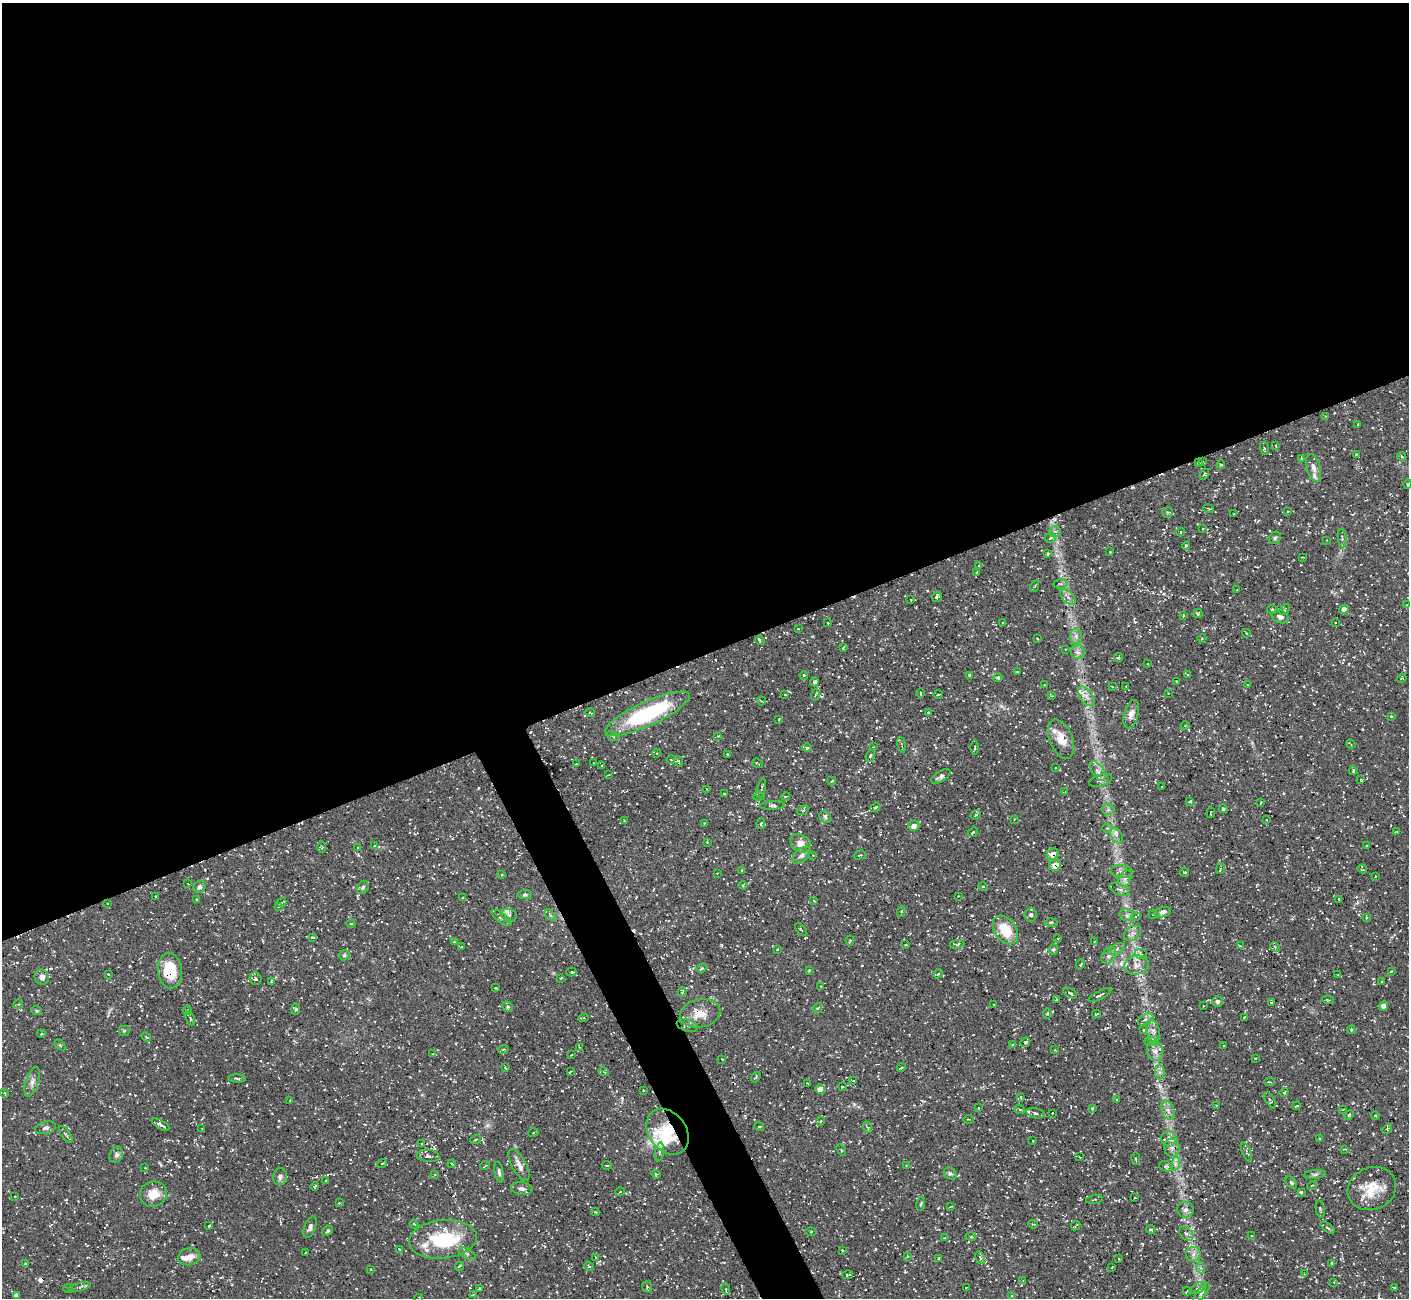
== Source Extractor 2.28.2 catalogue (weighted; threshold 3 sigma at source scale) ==
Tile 2 of 4 x 4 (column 2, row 1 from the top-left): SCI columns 1409-2815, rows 4043-5338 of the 5631 x 5621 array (HDU 1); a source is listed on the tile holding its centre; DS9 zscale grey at full resolution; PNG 1411 x 1300 px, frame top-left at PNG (2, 3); each listed source drawn as its Kron ellipse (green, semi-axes under 4 px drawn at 4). Shown black and unused: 52% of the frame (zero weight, under 3 of 5 exposures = <1% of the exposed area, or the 3 px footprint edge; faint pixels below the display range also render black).
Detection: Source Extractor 2.28.2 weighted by HDU 2 'WHT'; one run over the whole footprint, this tile lists its part. Background 0.127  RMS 0.0049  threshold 0.022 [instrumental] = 3 sigma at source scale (4.5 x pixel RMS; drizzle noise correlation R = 1.50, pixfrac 1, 0.05/0.05 arcsec/px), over >= 5 px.
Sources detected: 439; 24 cosmic-ray / hot-pixel residue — neither listed nor drawn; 13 inside a brighter listed object's ellipse — not listed separately; the other 402 listed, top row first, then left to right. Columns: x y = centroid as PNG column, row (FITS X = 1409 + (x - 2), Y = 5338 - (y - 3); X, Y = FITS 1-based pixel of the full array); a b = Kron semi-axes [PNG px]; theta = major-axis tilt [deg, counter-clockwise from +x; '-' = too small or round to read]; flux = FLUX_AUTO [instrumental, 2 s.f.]
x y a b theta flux
1325 416 3 3 - 0.27
1358 424 3 3 - 0.44
1276 446 3 2 - 0.27
1264 449 7 3 -71 0.68
1356 454 4 3 - 0.44
1402 456 4 3 - 0.49
1301 458 4 3 - 0.35
1202 461 3 2 - 0.29
1199 463 4 3 - 0.47
1221 465 4 3 - 0.52
1313 468 14 7 -76 3.2
1204 474 6 4 62 0.61
1408 484 5 3 - 0.45
1209 508 5 2 - 0.47
1287 511 3 2 - 0.31
1167 512 5 5 - 0.71
1234 514 3 2 - 0.32
1203 528 4 2 - 0.35
1055 532 6 5 - 1.2
1180 532 4 3 - 0.46
1050 538 5 4 - 0.87
1275 538 7 5 45 0.86
1342 538 9 4 -84 0.91
1326 540 3 2 - 0.34
1186 546 4 3 - 0.59
1110 552 2 2 - 0.39
1047 554 4 4 - 0.7
1303 557 3 2 - 0.32
978 566 4 2 - 0.31
976 572 3 2 - 0.54
1061 584 7 5 7 1
1035 586 6 3 69 0.51
1237 590 3 2 - 0.26
937 597 5 4 - 1.2
1068 597 9 5 -47 1.9
911 600 2 2 - 0.33
1407 605 3 3 - 0.36
1272 609 5 4 - 0.72
1285 609 6 4 48 0.69
1344 609 5 4 - 2.4
1198 614 4 4 - 0.8
1183 615 3 2 - 0.49
1280 617 9 6 -22 1.8
1335 622 2 2 - 0.32
828 623 2 2 - 0.28
1003 623 4 3 - 0.45
798 628 3 2 - 0.34
1246 633 4 3 - 0.49
1076 636 7 6 - 1.8
1037 638 3 2 - 0.34
1202 638 4 3 - 0.33
760 640 5 3 - 0.75
843 648 4 3 - 0.44
1065 649 3 2 - 0.25
1078 652 7 7 - 1.6
1118 658 4 4 - 0.66
1148 664 2 2 - 0.25
1017 672 4 2 - 0.36
804 675 4 4 - 0.59
970 675 4 3 - 0.79
1187 675 3 3 - 0.49
998 678 4 4 - 0.54
1402 678 5 3 - 0.51
1176 681 3 2 - 0.4
815 682 4 4 - 1.1
1247 684 3 2 - 0.35
1044 685 2 2 - 0.26
1112 686 4 2 - 0.34
1126 686 3 2 - 0.29
920 693 4 3 - 0.44
1168 693 2 2 - 0.26
938 694 4 3 - 0.44
785 695 3 2 - 0.38
815 695 6 3 71 0.53
1052 696 4 3 - 0.43
1086 696 11 6 -54 2.5
761 701 5 3 - 0.52
928 712 3 2 - 0.42
590 713 5 3 - 0.41
647 714 46 12 24 47
1131 714 14 7 74 2.7
1391 716 4 4 - 0.6
779 719 4 2 - 0.33
1185 726 4 3 - 0.32
612 736 6 4 -31 0.7
718 736 2 2 - 0.37
1061 739 21 11 -68 6.6
1351 744 5 3 - 0.4
902 745 8 2 -82 0.61
873 747 3 3 - 0.33
807 748 5 3 - 0.57
975 748 7 3 90 0.62
656 753 4 4 - 0.59
728 755 4 3 - 0.73
870 756 6 4 70 0.84
671 760 4 2 - 0.34
678 761 5 4 - 0.57
593 763 3 2 - 0.32
758 763 5 2 - 0.42
576 764 3 3 - 0.29
602 766 4 2 - 0.38
1056 768 4 3 - 0.37
1098 771 11 5 -56 2.2
1353 771 4 3 - 0.55
608 775 4 2 - 0.34
941 776 11 5 31 1.6
1101 780 12 5 18 1.6
1361 780 4 2 - 0.35
831 781 4 3 - 0.44
1162 787 3 2 - 0.35
761 788 10 2 74 0.77
707 789 3 3 - 0.3
1065 792 3 3 - 0.4
724 793 3 2 - 0.33
759 796 6 4 8 0.84
786 796 4 3 - 0.41
1190 801 4 2 - 0.48
1261 802 3 2 - 0.59
772 805 12 4 4 1.2
875 807 5 4 - 0.76
1108 809 6 6 - 1.3
1223 809 4 4 - 0.71
803 810 6 4 31 0.57
1211 813 5 2 - 0.53
976 815 5 3 - 0.46
825 817 7 5 -47 1.1
1015 819 4 2 - 0.33
624 820 2 2 - 0.32
1267 820 4 2 - 0.29
704 823 2 2 - 0.35
761 823 5 4 - 0.62
914 826 5 5 - 2.8
1107 828 4 4 - 0.58
973 832 5 3 - 0.55
1396 832 3 2 - 0.36
1117 835 8 5 -60 1.8
707 842 3 2 - 0.34
801 843 11 8 -30 4.4
374 846 4 3 - 0.45
1367 846 3 2 - 0.42
322 847 6 4 89 0.64
358 847 3 2 - 0.4
1052 854 6 5 - 3.9
801 855 11 6 43 1.7
813 855 2 2 - 0.27
860 855 6 3 17 0.42
1055 865 6 5 - 4.3
1220 869 5 3 - 0.49
1362 869 5 3 - 0.83
742 870 3 3 - 0.44
1122 871 11 6 -7 1.8
1184 872 4 3 - 0.55
717 873 2 2 - 0.27
502 875 3 3 - 0.41
1375 876 2 2 - 0.33
1125 878 9 5 61 1.8
188 884 4 2 - 0.34
743 885 4 2 - 0.35
983 886 4 4 - 0.5
199 887 6 6 - 1.2
363 887 7 5 59 0.86
1120 890 11 5 -25 1.6
524 895 7 4 7 0.82
156 896 3 2 - 0.42
958 896 2 2 - 0.34
462 898 3 2 - 0.37
196 899 3 2 - 0.47
1339 899 4 3 - 0.56
814 901 4 2 - 0.44
281 902 5 2 - 0.55
108 903 2 2 - 0.33
278 906 4 3 - 0.41
901 911 5 4 - 0.64
1162 912 8 5 17 1.5
1153 914 5 2 - 0.4
509 915 8 6 -17 1.6
550 915 6 4 -46 0.76
1031 915 6 6 - 1.3
1127 915 7 5 -21 1.4
1136 916 5 3 - 0.56
1367 917 4 2 - 0.42
501 918 12 4 -36 1.3
1051 922 6 4 2 0.62
351 924 4 3 - 0.36
801 930 8 2 -50 0.45
1005 930 16 10 -54 13
1133 933 9 6 41 2
313 937 4 2 - 0.81
1058 938 4 3 - 0.55
850 940 5 4 - 0.6
454 942 4 3 - 0.5
1094 942 4 3 - 0.43
957 944 7 3 8 0.64
906 945 3 2 - 0.4
1240 946 4 3 - 0.45
461 947 4 2 - 0.31
1275 947 5 4 - 0.66
1053 949 5 5 - 0.8
1117 949 9 5 28 1.5
777 950 4 2 - 0.42
1141 954 6 5 - 1.4
344 955 6 5 - 0.82
1109 955 9 6 61 1.7
1081 964 5 3 - 0.67
1137 965 12 9 14 3.6
702 968 5 4 - 0.64
809 970 3 2 - 0.36
170 971 18 12 -84 17
1391 971 3 2 - 0.49
571 972 5 4 - 0.69
108 974 3 3 - 0.49
938 974 5 3 - 0.46
1338 975 3 3 - 0.27
42 977 7 7 - 2.5
561 978 2 2 - 0.33
255 979 6 6 - 0.82
1381 981 3 2 - 0.43
271 982 4 3 - 0.46
821 986 3 2 - 0.33
495 988 4 2 - 0.36
682 992 5 4 - 0.63
1070 993 7 3 -31 0.89
1100 995 12 3 27 1.1
1056 1000 3 2 - 0.29
1328 1000 6 3 -6 0.59
1217 1001 5 5 - 1.7
1271 1003 3 3 - 0.45
18 1004 5 5 - 0.58
994 1004 3 2 - 0.28
1203 1006 3 2 - 0.29
1383 1006 5 4 - 2.1
508 1007 5 5 - 0.82
818 1008 5 3 - 0.48
296 1009 6 4 90 0.69
187 1010 4 3 - 0.46
37 1011 5 3 - 0.53
700 1013 20 14 10 7.3
1047 1014 5 4 - 0.7
1096 1014 4 3 - 0.61
1244 1017 3 2 - 0.39
583 1018 5 3 - 0.57
190 1019 7 3 -70 0.75
1146 1019 8 5 31 1.4
687 1025 11 6 -17 1.5
1144 1030 4 3 - 0.57
1351 1030 4 3 - 0.6
124 1031 5 5 - 0.59
1153 1031 12 6 -77 2.7
41 1034 4 3 - 0.46
146 1037 6 3 -45 0.57
1151 1041 7 4 -1 1
1025 1042 5 4 - 0.66
60 1045 6 4 -45 0.59
1013 1045 4 3 - 0.67
1224 1046 3 2 - 0.31
579 1047 3 2 - 0.31
503 1050 5 3 - 0.48
1054 1050 3 3 - 0.45
1155 1051 10 8 -74 2.9
433 1054 3 2 - 0.35
571 1055 3 2 - 0.33
1255 1058 2 2 - 0.36
722 1059 2 2 - 0.28
506 1068 4 2 - 0.38
901 1068 4 3 - 0.43
570 1072 3 2 - 0.49
604 1072 5 3 - 0.48
1160 1072 7 5 90 1.3
756 1077 5 3 - 0.66
237 1078 8 3 -2 0.78
853 1081 3 2 - 0.4
32 1082 15 6 72 2.6
1269 1082 5 4 - 0.54
808 1083 3 2 - 0.39
843 1087 3 2 - 0.37
820 1089 5 4 - 4.6
643 1090 3 2 - 0.28
1284 1092 4 3 - 0.56
5 1093 5 3 - 0.49
1021 1097 4 2 - 0.39
1117 1099 3 2 - 0.48
1270 1100 9 3 -58 0.64
290 1101 3 2 - 0.37
1216 1105 3 2 - 0.27
1296 1106 4 2 - 0.39
978 1108 3 2 - 0.34
1092 1108 3 2 - 0.34
1343 1109 3 2 - 0.3
1020 1110 5 3 - 0.58
1168 1110 10 6 -71 2.2
1036 1113 9 5 -15 1.5
1052 1113 2 2 - 0.35
1349 1115 5 3 - 0.51
1375 1115 4 4 - 0.52
969 1119 5 2 - 0.41
821 1121 4 3 - 0.37
161 1125 10 4 -31 1.7
759 1127 5 4 - 0.56
867 1127 6 3 -68 0.68
46 1128 11 6 16 1.4
202 1129 3 2 - 0.27
1387 1129 5 4 - 0.51
668 1132 25 18 -53 17
533 1133 5 3 - 0.37
66 1134 10 4 -55 0.99
1319 1138 3 2 - 0.48
1169 1139 8 7 - 2.2
476 1140 5 2 - 0.43
1033 1141 2 2 - 0.38
422 1144 3 2 - 0.35
1172 1148 9 8 - 2.4
1344 1149 4 3 - 0.38
841 1150 6 3 -52 0.4
660 1152 9 3 84 0.9
1247 1152 10 4 -68 0.83
116 1155 8 6 66 1.5
428 1156 11 6 -7 1.4
1080 1157 3 2 - 0.38
1136 1159 6 2 -84 0.63
382 1163 5 3 - 0.48
452 1164 4 3 - 0.38
1175 1164 7 4 72 1.2
519 1165 17 7 -61 3.2
607 1165 5 2 - 0.45
906 1165 3 2 - 0.28
485 1166 5 2 - 0.41
1166 1166 7 5 -18 0.85
145 1168 3 2 - 0.31
499 1172 10 4 -79 1
950 1173 7 5 -33 1
435 1174 3 2 - 0.39
656 1174 5 4 - 0.66
1315 1174 11 4 5 1.1
280 1177 8 7 - 1.6
326 1180 3 3 - 0.44
1291 1183 7 4 -48 0.77
1312 1185 5 3 - 0.35
315 1186 4 2 - 0.56
522 1189 11 6 -7 1.7
1372 1189 25 21 23 12
620 1192 4 3 - 0.35
1301 1192 4 4 - 0.63
153 1194 13 12 - 7.1
15 1196 3 2 - 0.31
1135 1198 3 2 - 0.25
1094 1200 8 3 8 0.62
339 1203 3 2 - 0.34
921 1204 7 3 76 0.55
950 1207 3 2 - 0.3
1320 1209 9 3 -80 0.69
1185 1210 8 7 - 1.9
595 1212 4 3 - 0.43
414 1224 4 3 - 0.42
1033 1224 5 3 - 0.47
209 1226 3 2 - 0.5
1076 1226 5 2 - 0.59
310 1227 11 5 70 1.5
1328 1228 8 4 -36 0.74
1151 1229 5 4 - 0.72
328 1231 6 4 42 0.74
811 1231 5 3 - 0.52
1186 1234 8 5 -40 1.5
1252 1236 3 3 - 0.47
971 1237 5 3 - 0.53
944 1238 2 2 - 0.39
443 1239 34 19 6 34
399 1249 4 3 - 0.46
842 1250 2 2 - 0.38
306 1252 4 2 - 0.26
467 1254 9 5 -29 1.3
1193 1254 7 7 - 1.9
907 1256 4 2 - 0.34
189 1257 11 8 13 3.7
595 1257 4 3 - 0.42
939 1258 3 2 - 0.38
980 1258 7 4 -64 1
1119 1259 3 2 - 0.33
1331 1263 4 2 - 0.49
26 1264 3 3 - 0.81
459 1266 4 3 - 0.71
589 1266 5 4 - 0.53
1112 1267 3 2 - 0.38
1201 1268 6 3 -72 0.77
371 1269 3 2 - 0.29
1304 1274 3 3 - 0.4
847 1275 5 3 - 0.7
1023 1281 4 3 - 0.44
1334 1282 3 3 - 0.32
80 1287 11 4 13 1.1
647 1287 6 4 -69 0.74
1394 1287 3 3 - 0.48
966 1288 2 2 - 0.32
1198 1288 9 5 27 1.4
68 1289 4 3 - 0.39
480 1289 4 2 - 0.4
726 1289 5 3 - 0.54
1187 1291 4 2 - 0.44
1201 1293 12 4 50 1.4
474 1294 4 3 - 0.47
16 1295 4 4 - 1.8
1012 1296 4 2 - 0.31
419 1298 4 2 - 0.41
Overlapping masked pixels (flux is a lower limit): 6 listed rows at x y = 647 714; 1052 854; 1055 865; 1005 930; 170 971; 668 1132
Isophote crosses this tile's border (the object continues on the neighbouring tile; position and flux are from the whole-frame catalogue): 2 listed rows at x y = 16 1295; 419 1298
Unlisted compact peaks at least as high as the median listed source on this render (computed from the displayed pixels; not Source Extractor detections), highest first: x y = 738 786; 854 1104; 487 1125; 1164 594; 130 966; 875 1249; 862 965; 1135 622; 905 1272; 478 788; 562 1091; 977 699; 1131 1130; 1138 669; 287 851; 895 792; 860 837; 789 691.